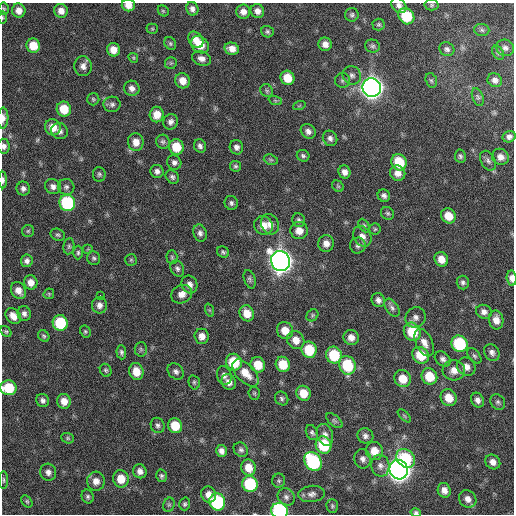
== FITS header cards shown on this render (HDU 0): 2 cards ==
NAXIS1  =                  512 / Axis length
NAXIS2  =                  512 / Axis length

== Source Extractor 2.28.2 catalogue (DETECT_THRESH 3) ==
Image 512 x 512 px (HDU 0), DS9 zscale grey, 1 PNG px = 1 image px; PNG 516 x 516 px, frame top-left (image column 1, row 512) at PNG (2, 3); each listed source drawn as its Kron ellipse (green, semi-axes under 4 px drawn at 4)
Background 37.5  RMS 5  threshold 15.1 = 3 sigma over >= 5 px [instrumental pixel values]
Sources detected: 210; all 210 listed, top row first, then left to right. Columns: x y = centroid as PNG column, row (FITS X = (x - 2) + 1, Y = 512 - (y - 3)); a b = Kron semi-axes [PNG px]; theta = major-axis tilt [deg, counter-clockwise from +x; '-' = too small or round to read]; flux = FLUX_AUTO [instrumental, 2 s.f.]
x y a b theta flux
128 5 7 6 - 3000
399 5 9 6 -45 1400
432 5 7 5 2 590
4 9 6 5 - 500
192 9 7 6 - 1400
19 11 7 6 - 2600
61 11 7 6 - 2500
163 11 6 5 - 460
257 11 7 6 - 1900
243 12 7 7 - 2100
352 15 7 6 - 790
406 16 8 7 - 14000
3 17 6 3 90 350
379 24 6 6 - 600
152 29 5 5 - 490
482 30 7 6 - 850
267 32 6 5 - 740
196 40 9 6 -54 3300
170 43 7 5 -60 630
325 44 7 6 - 2100
200 45 10 7 -43 7000
33 46 7 6 - 6500
372 46 7 6 - 860
505 48 9 8 - 1400
232 49 7 6 - 2600
447 49 7 6 - 1100
113 50 7 6 - 3600
498 53 8 5 -53 690
133 58 5 4 - 440
201 59 10 7 -19 1800
171 63 6 6 - 570
83 66 10 8 -88 2000
352 75 9 9 - 1500
287 78 7 6 - 6000
342 80 7 7 - 890
431 80 7 5 -73 640
495 80 7 6 - 1500
183 81 8 7 - 3400
132 88 8 7 - 1800
372 88 9 9 - 320000
267 91 7 6 - 660
478 97 9 5 -69 880
93 99 6 6 - 600
275 100 7 4 -19 520
112 104 8 7 - 1200
299 106 6 4 19 420
64 109 7 7 - 7600
157 115 8 7 - 4000
3 118 10 5 88 2000
171 122 8 7 - 1400
53 127 8 7 - 4800
60 131 8 7 - 1600
308 131 8 6 -44 1600
509 137 6 5 - 1300
330 138 8 7 - 1400
136 142 9 7 -80 3300
163 142 7 6 - 840
4 146 7 6 - 1300
200 146 7 6 - 1200
176 147 8 7 - 7500
236 147 7 6 - 1300
303 156 6 5 - 810
460 156 6 5 - 750
500 157 9 8 - 2400
271 160 7 5 -17 670
488 161 10 7 -62 1200
174 162 7 7 - 1300
399 162 8 7 - 11000
235 166 5 5 - 650
157 171 7 6 - 1300
344 172 6 6 - 1800
398 173 8 7 - 2400
99 174 7 6 - 790
172 177 7 6 - 950
3 180 8 4 -90 940
53 186 8 7 - 1500
338 186 6 5 - 510
66 187 8 8 - 1100
23 188 7 7 - 1200
384 196 6 6 - 1200
67 203 8 7 - 32000
231 203 7 6 - 980
387 213 7 6 - 680
448 216 8 7 - 5200
299 220 7 6 - 990
270 224 10 8 -62 2600
263 225 10 9 - 4000
364 225 7 5 -63 590
375 229 5 5 - 530
28 231 6 6 - 510
299 231 9 8 - 3400
200 233 9 6 -70 1300
58 235 7 5 -21 680
362 236 11 8 -59 2200
326 243 8 8 - 2300
358 245 8 8 - 1100
69 246 8 5 81 690
88 249 5 5 - 420
223 252 6 5 - 730
78 253 7 5 89 690
172 257 7 5 -88 620
94 258 7 6 - 750
441 259 7 6 - 3400
131 260 6 6 - 560
27 261 6 5 - 1200
280 261 10 9 - 330000
177 268 8 6 -62 1000
512 278 7 5 -84 2200
250 279 9 5 -72 890
31 282 7 6 - 2500
463 282 7 6 - 960
189 284 9 8 - 2100
18 291 9 7 -58 2700
49 294 6 5 - 440
182 294 11 9 27 2500
100 295 2 2 - 140
378 300 7 6 - 1400
99 305 8 7 - 1700
392 308 10 6 -55 1100
209 310 7 4 -71 460
484 312 8 7 - 1500
247 313 8 7 - 4700
24 314 7 6 - 1300
312 315 6 5 - 600
13 316 9 6 -48 2900
416 317 10 10 - 1800
496 320 9 7 -79 2900
60 323 8 7 - 16000
285 330 8 8 - 4100
6 331 6 4 -47 520
85 331 6 5 - 530
412 332 9 8 - 11000
44 336 6 5 - 590
202 336 7 7 - 2400
351 337 7 7 - 2300
296 340 9 8 - 3200
424 343 14 8 -64 2700
459 344 8 8 - 24000
141 349 7 6 - 640
309 350 8 7 - 11000
121 352 7 5 -86 850
492 353 9 7 -57 1400
334 355 8 8 - 14000
421 355 9 7 -47 8400
474 356 9 5 -52 780
443 359 9 6 -40 1300
234 362 8 8 - 13000
283 364 8 7 - 7100
258 365 8 7 - 6000
347 365 9 8 - 16000
466 367 10 8 -41 2400
106 370 7 5 -60 670
454 370 11 10 - 3000
136 371 8 7 - 4600
176 371 9 7 -45 1300
246 373 16 9 -46 5500
224 375 9 7 -73 1400
429 376 8 7 - 7800
403 379 9 8 - 5500
194 382 7 5 -76 700
229 382 8 6 -59 2000
9 388 8 7 - 11000
254 393 6 5 - 560
303 393 7 7 - 5300
282 398 7 6 - 800
449 398 9 7 -54 4800
43 400 7 6 - 1100
477 400 8 6 -61 1500
64 401 7 6 - 3100
498 402 8 6 -49 970
404 416 8 3 -45 450
334 421 10 5 -41 790
158 425 8 6 -66 980
175 426 7 7 - 7400
312 433 8 5 -64 830
325 435 11 8 -72 1900
365 436 8 7 - 1300
68 438 6 5 - 550
324 445 8 8 - 16000
241 450 8 6 -46 950
221 451 6 5 - 1600
374 451 9 8 - 4600
406 458 10 8 -47 16000
363 459 10 8 -80 1600
313 462 10 8 -56 38000
493 462 8 7 - 2100
380 466 11 9 -79 1800
248 468 8 7 - 4400
399 470 10 9 - 360000
140 471 7 6 - 1800
48 472 8 8 - 1600
161 476 6 5 - 770
121 479 8 8 - 5500
4 480 9 3 -90 570
96 481 9 9 - 2600
279 481 7 6 - 600
250 484 8 7 - 20000
444 490 7 6 - 2200
312 494 13 8 7 1700
209 495 8 7 - 2400
88 497 7 6 - 750
286 497 9 8 - 1400
468 499 9 8 - 2100
27 501 7 5 -50 540
217 502 8 8 - 30000
185 504 6 5 - 650
169 505 7 5 69 660
332 506 7 5 -89 580
280 511 8 7 - 52000
416 513 5 4 - 770
At the frame edge (FLAGS 8, measured only in part): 10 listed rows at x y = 128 5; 399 5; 3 17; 3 118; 4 146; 3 180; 512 278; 9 388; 280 511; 416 513